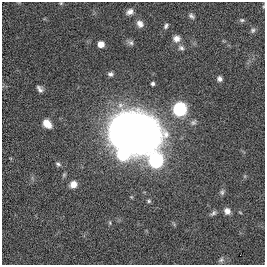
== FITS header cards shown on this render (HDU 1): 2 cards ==
NAXIS1  =                  263
NAXIS2  =                  263

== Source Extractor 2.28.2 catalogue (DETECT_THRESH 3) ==
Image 263 x 263 px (HDU 1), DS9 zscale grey, 1 PNG px = 1 image px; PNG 267 x 267 px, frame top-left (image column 1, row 263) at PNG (2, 2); no overlay
Background 5.18e-04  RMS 0.062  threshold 0.186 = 3 sigma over >= 5 px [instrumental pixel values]
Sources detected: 29; all 29 listed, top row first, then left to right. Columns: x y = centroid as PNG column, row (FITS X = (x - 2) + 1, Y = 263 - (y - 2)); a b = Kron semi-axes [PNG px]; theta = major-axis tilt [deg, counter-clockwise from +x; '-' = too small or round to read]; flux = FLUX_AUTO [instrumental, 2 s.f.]
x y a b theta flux
61 3 5 3 - 3.7
130 12 9 6 25 19
191 16 8 6 -38 11
242 20 7 5 0 8.1
140 24 9 7 -57 22
166 26 8 5 56 9.4
253 30 7 6 - 11
176 39 9 8 - 25
131 43 8 7 - 12
101 44 5 5 - 48
181 48 9 7 -26 13
110 74 7 6 - 11
220 79 6 5 - 14
153 83 4 4 - 8.9
40 89 9 5 -54 13
180 109 7 7 - 760
193 122 9 7 31 13
47 124 10 7 -48 42
132 132 32 23 -11 6700
123 154 7 7 - 430
156 160 8 7 - 870
58 164 7 5 -29 8.7
73 184 8 7 - 32
222 192 8 6 76 9.7
149 201 5 5 - 6.7
227 211 7 6 - 23
240 212 5 3 - 3.4
213 213 8 5 44 10
221 260 8 6 33 10